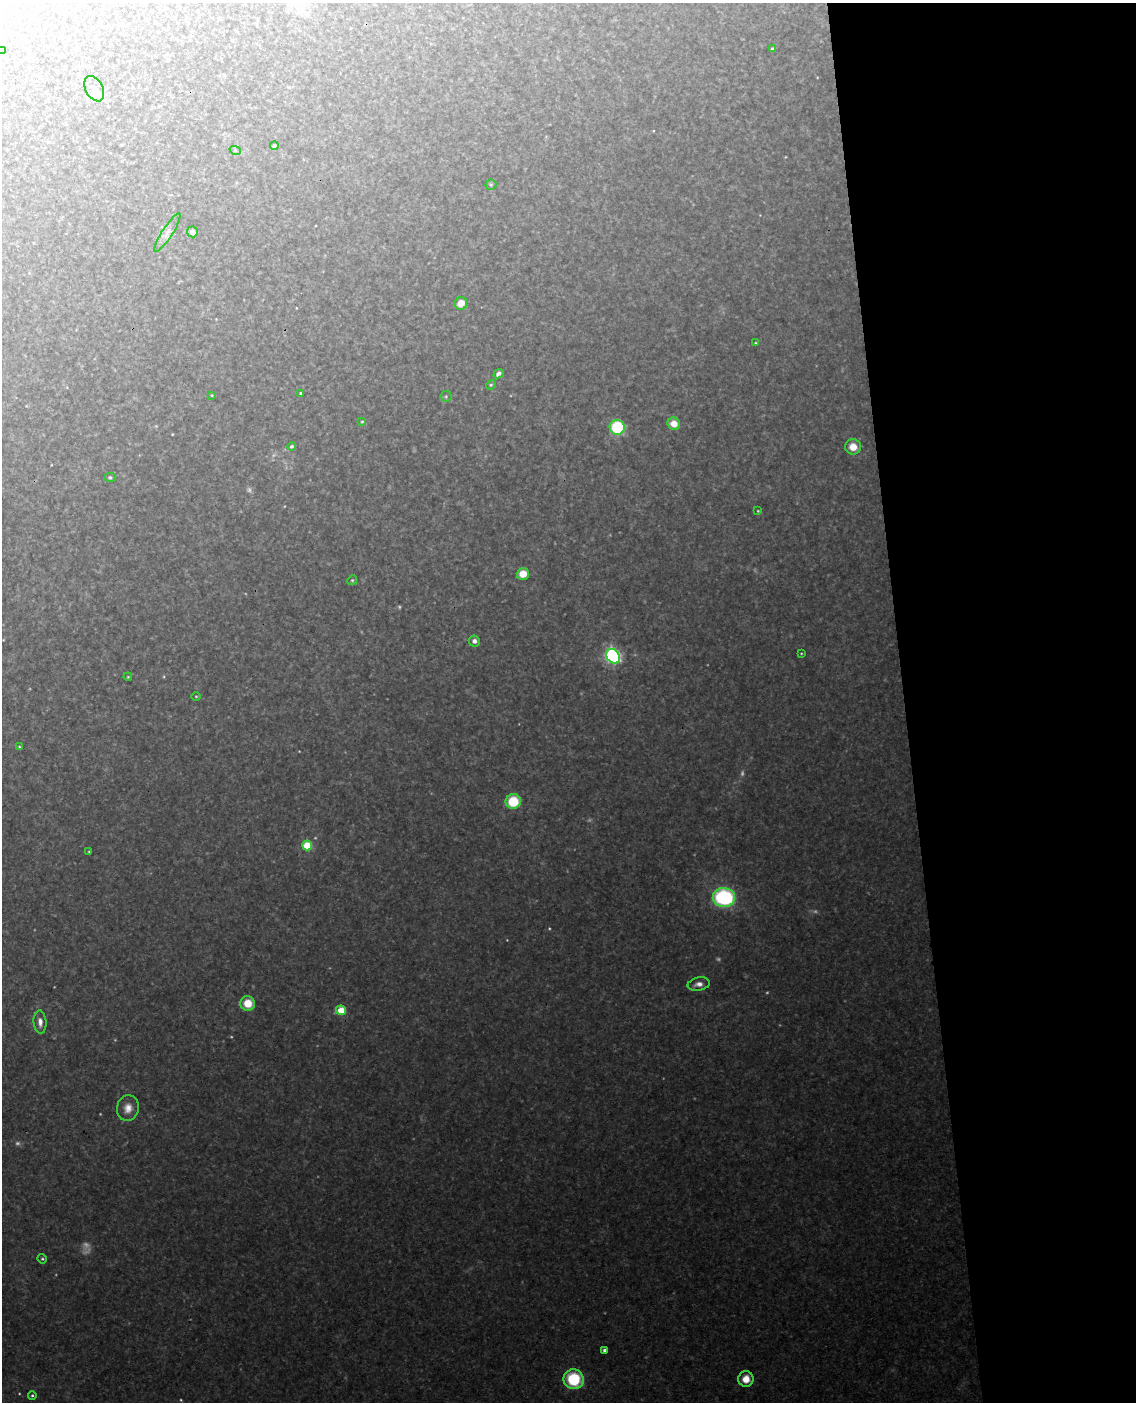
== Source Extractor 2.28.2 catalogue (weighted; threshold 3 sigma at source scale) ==
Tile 8 of 4 x 3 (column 4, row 2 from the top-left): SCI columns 3463-4596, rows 1644-3043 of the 4654 x 4584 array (HDU 1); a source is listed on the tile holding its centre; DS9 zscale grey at full resolution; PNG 1138 x 1404 px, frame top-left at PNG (2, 3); each listed source drawn as its Kron ellipse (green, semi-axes under 4 px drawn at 4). Shown black and unused: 20% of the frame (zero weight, under 3 of 4 exposures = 6% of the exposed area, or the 3 px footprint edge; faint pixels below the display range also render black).
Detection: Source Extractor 2.28.2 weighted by HDU 2 'WHT'; one run over the whole footprint, this tile lists its part. Background 0.153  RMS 0.0097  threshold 0.0435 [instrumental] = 3 sigma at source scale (4.5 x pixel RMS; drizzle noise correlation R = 1.50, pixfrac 1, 0.05/0.05 arcsec/px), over >= 5 px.
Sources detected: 54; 10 too faint to see at this stretch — neither listed nor drawn; the other 44 listed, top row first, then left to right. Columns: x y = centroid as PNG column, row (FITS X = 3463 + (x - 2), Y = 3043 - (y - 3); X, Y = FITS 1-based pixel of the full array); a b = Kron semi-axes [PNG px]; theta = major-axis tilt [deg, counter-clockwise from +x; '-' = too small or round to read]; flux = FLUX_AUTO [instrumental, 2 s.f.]
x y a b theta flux
772 49 3 3 - 2
2 50 2 2 - 0.71
94 89 14 8 -62 7.6
274 146 4 3 - 2.2
235 150 6 3 -19 1.1
491 185 5 5 - 1.5
192 232 5 5 - 5.1
167 233 23 5 57 5.5
461 303 6 6 - 11
755 343 3 2 - 0.71
498 374 5 4 - 3.9
491 385 5 4 - 1.3
301 393 3 3 - 1.6
212 395 3 3 - 0.83
446 396 5 5 - 1.4
362 421 4 3 - 1
674 424 6 6 - 11
617 427 7 7 - 60
292 446 4 4 - 1.8
853 447 8 7 - 12
110 477 5 4 - 2
758 511 3 3 - 0.75
523 574 6 6 - 15
352 580 5 4 - 1.4
474 641 5 5 - 3.8
801 653 3 2 - 0.77
613 656 8 6 -47 290
128 677 4 3 - 0.85
196 696 5 3 - 0.9
19 747 3 3 - 0.84
513 802 7 7 - 37
307 845 5 5 - 42
89 851 3 3 - 0.83
724 897 11 9 -6 130
699 984 11 6 10 5.1
248 1003 7 7 - 20
341 1010 5 4 - 29
40 1022 12 6 -85 5.6
128 1108 13 11 77 8.8
42 1259 5 4 - 1.4
604 1350 4 3 - 2.3
574 1379 10 9 - 58
746 1379 8 7 - 13
32 1395 4 3 - 1.3
Isophote crosses this tile's border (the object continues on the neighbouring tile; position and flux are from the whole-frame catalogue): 1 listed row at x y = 2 50